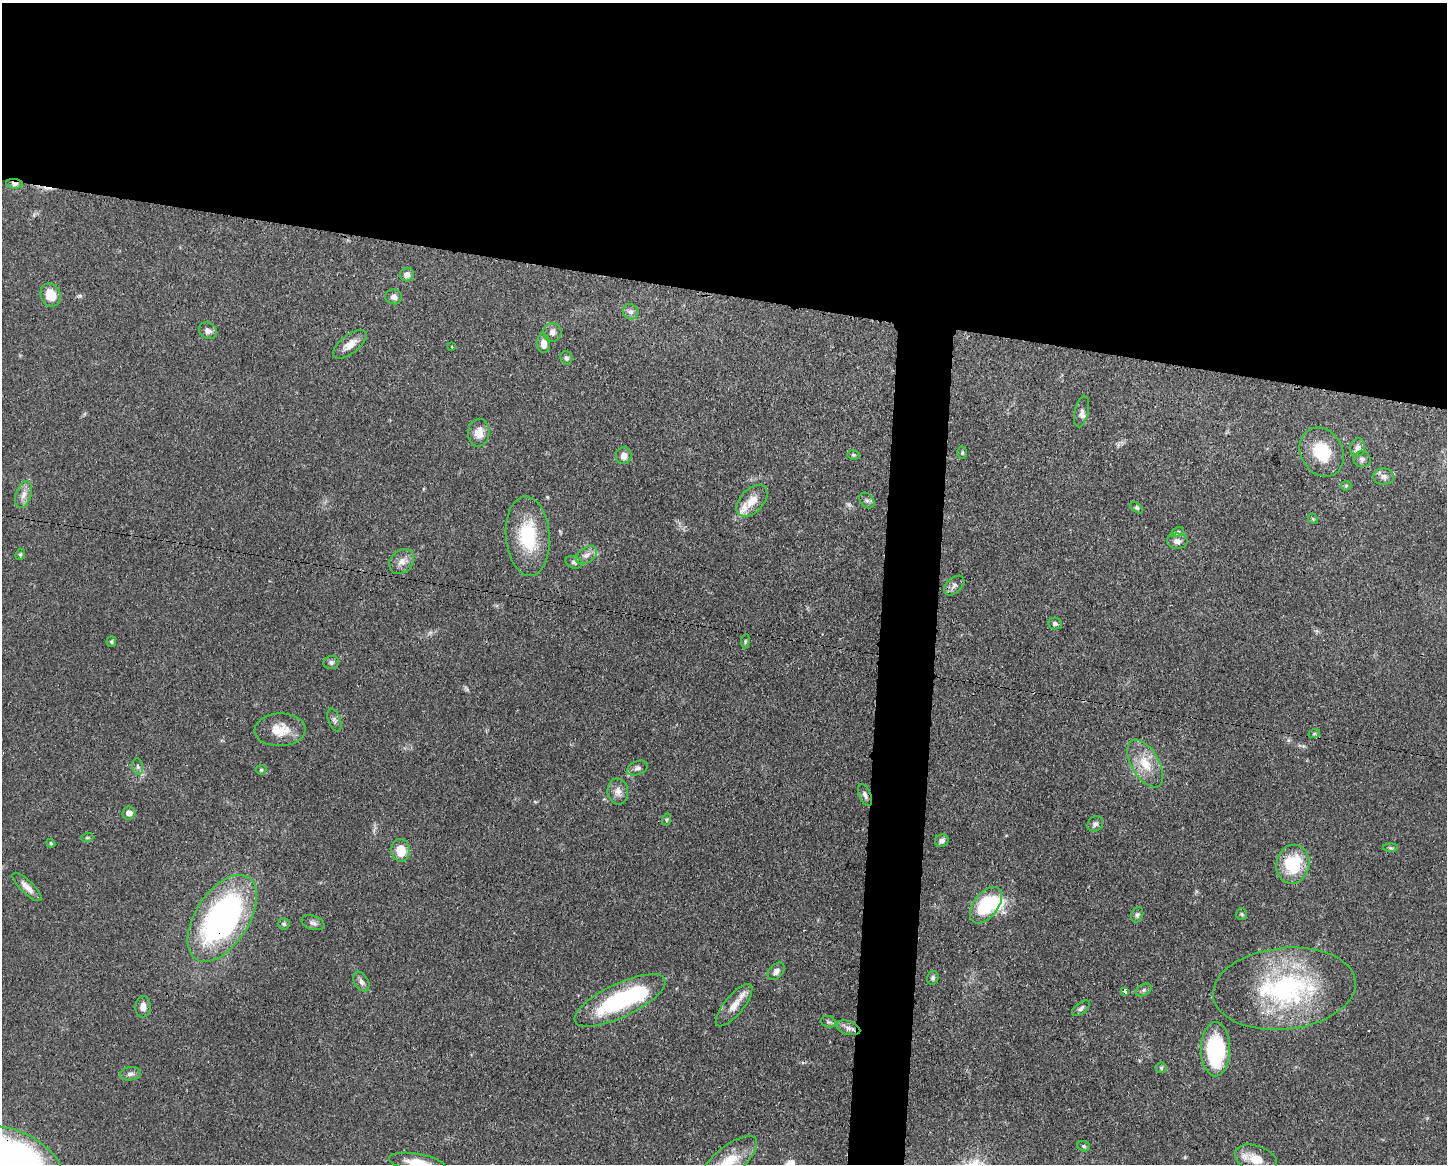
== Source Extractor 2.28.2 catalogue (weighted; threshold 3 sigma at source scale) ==
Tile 2 of 3 x 4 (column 2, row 1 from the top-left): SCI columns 1558-3002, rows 3491-4652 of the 4670 x 4659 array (HDU 1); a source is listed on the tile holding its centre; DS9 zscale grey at full resolution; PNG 1449 x 1166 px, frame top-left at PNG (2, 3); each listed source drawn as its Kron ellipse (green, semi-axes under 4 px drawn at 4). Shown black and unused: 28% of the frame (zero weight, under 3 of 4 exposures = <1% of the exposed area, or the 3 px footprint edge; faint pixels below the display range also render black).
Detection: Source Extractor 2.28.2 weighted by HDU 2 'WHT'; one run over the whole footprint, this tile lists its part. Background 0.0571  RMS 0.0033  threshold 0.0149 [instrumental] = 3 sigma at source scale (4.5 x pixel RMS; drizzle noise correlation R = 1.50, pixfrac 1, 0.05/0.05 arcsec/px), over >= 5 px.
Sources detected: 89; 2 inside a brighter object's white glare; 2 cosmic-ray / hot-pixel residue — neither listed nor drawn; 2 inside a brighter listed object's ellipse — not listed separately; the other 83 listed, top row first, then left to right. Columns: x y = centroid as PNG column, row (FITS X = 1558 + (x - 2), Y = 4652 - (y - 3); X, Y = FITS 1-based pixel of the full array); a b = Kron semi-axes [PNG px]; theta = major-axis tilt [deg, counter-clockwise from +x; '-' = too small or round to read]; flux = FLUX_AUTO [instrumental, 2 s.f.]
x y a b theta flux
15 184 8 5 -7 1.4
407 275 7 7 - 1.7
50 295 12 9 -69 6.5
394 297 8 7 - 1.3
631 312 8 7 - 1.2
208 331 9 7 -34 1.5
552 332 9 9 - 1.6
543 343 10 6 -86 2.6
350 344 20 9 38 3.6
452 347 3 3 - 0.58
566 358 7 6 - 0.82
1082 411 16 7 78 1.5
479 433 14 10 85 3.8
1357 448 9 7 77 1.5
1322 452 26 21 -60 12
962 453 6 5 - 0.49
854 455 6 4 -11 0.46
624 456 8 8 - 2.4
1362 459 9 8 - 1
1384 477 10 8 -4 1.6
1346 486 5 5 - 0.46
24 495 14 7 71 2.2
867 500 9 6 -48 0.92
752 501 19 11 47 4.6
1137 508 7 4 -36 0.57
1313 519 6 4 -47 0.38
1178 532 6 4 29 0.55
528 536 40 22 -86 18
1177 541 10 7 0 1.7
20 554 6 4 68 0.47
586 555 12 7 34 1.9
402 562 14 10 45 2.6
574 562 9 6 -22 0.83
954 586 12 7 43 1.5
1055 623 7 6 - 0.75
745 641 7 3 82 0.42
111 642 5 5 - 0.47
331 662 8 6 18 0.94
334 720 12 6 -68 1
280 730 25 16 2 6.7
1314 734 6 3 19 0.44
1145 763 26 14 -60 7.8
138 767 8 5 -83 0.88
637 768 11 6 23 1.3
261 770 5 5 - 0.42
618 791 13 10 -80 2.5
865 795 12 5 -67 1.2
129 813 6 6 - 1.9
666 820 6 4 71 0.42
1095 824 8 7 - 1.1
87 838 6 4 18 0.45
942 841 7 6 - 1.2
51 843 4 4 - 0.36
1391 848 7 4 -1 0.48
401 850 11 9 -85 5.9
1293 864 19 16 79 17
27 887 19 6 -44 2.6
986 905 21 12 53 20
1242 914 6 5 - 0.54
1137 915 8 5 68 0.77
222 918 48 26 57 90
313 923 12 7 -18 1.3
284 924 5 5 - 0.56
776 971 10 7 48 1.7
933 978 7 5 75 0.79
361 982 11 7 -59 1.4
1284 989 71 41 6 57
1144 990 8 5 29 0.91
1125 991 4 3 - 4.1
620 1000 50 16 25 36
734 1005 26 9 51 4.7
143 1007 11 7 88 1.9
1081 1008 10 5 38 0.93
828 1022 7 5 -20 0.69
848 1028 12 6 -17 1.7
1216 1049 27 14 90 35
1161 1068 5 5 - 0.47
130 1074 10 6 10 1.3
1084 1146 6 5 - 0.57
15 1159 50 27 -25 140
1256 1159 22 13 -20 5.5
728 1162 36 14 40 11
417 1163 28 9 -9 6.2
Overlapping masked pixels (flux is a lower limit): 4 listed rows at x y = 15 184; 865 795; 222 918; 15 1159
Isophote crosses this tile's border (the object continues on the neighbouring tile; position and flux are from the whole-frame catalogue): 3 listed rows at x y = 15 1159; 728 1162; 417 1163